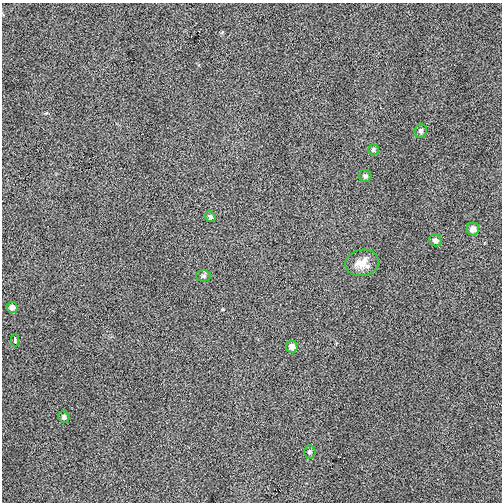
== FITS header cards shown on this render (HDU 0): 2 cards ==
NAXIS1  =                  500
NAXIS2  =                  500

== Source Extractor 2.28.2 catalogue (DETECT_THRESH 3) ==
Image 500 x 500 px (HDU 0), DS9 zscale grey, 1 PNG px = 1 image px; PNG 504 x 504 px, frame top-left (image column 1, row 500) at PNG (2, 3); each listed source drawn as its Kron ellipse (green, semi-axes under 4 px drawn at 4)
Background 3.90e-04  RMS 0.0089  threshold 0.0268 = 3 sigma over >= 5 px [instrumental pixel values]
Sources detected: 13; all 13 listed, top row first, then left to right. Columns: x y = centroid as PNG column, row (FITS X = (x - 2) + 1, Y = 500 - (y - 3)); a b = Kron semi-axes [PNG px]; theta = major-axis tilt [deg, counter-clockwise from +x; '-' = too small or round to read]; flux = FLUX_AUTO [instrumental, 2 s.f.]
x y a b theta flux
421 131 7 6 - 1.9
373 150 5 5 - 1.3
365 176 6 6 - 1.5
210 217 5 5 - 1.5
473 229 6 6 - 4.4
435 240 6 5 - 2.9
362 263 17 13 11 6.9
204 276 7 5 1 1.2
12 307 5 5 - 3.1
15 340 6 3 -90 5.3
292 347 6 6 - 4.5
64 417 6 5 - 1.7
309 452 7 6 - 1.4